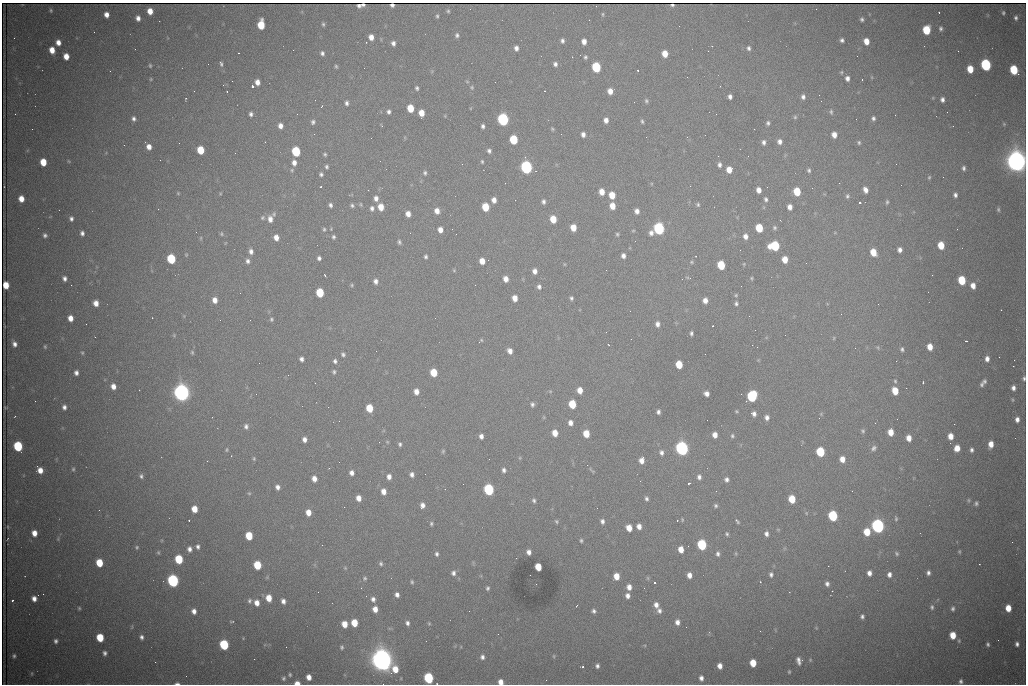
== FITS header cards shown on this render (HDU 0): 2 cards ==
NAXIS1  =                 1024 /fastest changing axis
NAXIS2  =                  682 /next to fastest changing axis

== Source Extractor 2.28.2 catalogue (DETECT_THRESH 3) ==
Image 1024 x 682 px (HDU 0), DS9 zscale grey, 1 PNG px = 1 image px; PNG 1028 x 686 px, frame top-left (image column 1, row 682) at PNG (2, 3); no overlay
Background 2420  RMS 30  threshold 90.3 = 3 sigma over >= 5 px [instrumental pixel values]
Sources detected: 478; all 478 listed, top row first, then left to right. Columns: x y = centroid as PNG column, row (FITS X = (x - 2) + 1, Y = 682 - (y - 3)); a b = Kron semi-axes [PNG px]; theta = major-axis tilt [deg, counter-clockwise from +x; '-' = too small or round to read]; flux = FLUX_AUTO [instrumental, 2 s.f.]
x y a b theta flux
363 4 3 3 - 3.3e+03
359 5 4 4 - 3.8e+03
392 5 4 4 - 5.0e+03
672 5 4 2 - 2.2e+03
816 9 2 2 - 9.1e+02
51 10 5 4 - 2.7e+03
150 11 5 5 - 2.4e+04
448 11 4 3 - 2.9e+03
939 12 2 2 - 1.2e+03
1003 13 4 4 - 3.1e+03
603 14 6 3 -83 2.3e+03
106 15 5 4 - 1.3e+04
437 16 4 3 - 3.0e+03
138 18 5 4 - 9.9e+03
1016 18 6 5 - 5.2e+03
862 19 4 3 - 4.3e+03
323 24 5 3 - 3.3e+03
261 25 7 5 89 6.8e+04
941 28 4 3 - 4.2e+03
926 30 6 5 - 7.9e+04
94 32 2 2 - 1.2e+03
457 35 6 5 - 5.0e+03
371 37 5 4 - 1.7e+04
14 38 2 2 - 1.5e+03
842 40 4 4 - 5.3e+03
562 41 5 4 - 5.7e+03
866 41 6 5 - 2.2e+04
58 42 5 4 - 1.5e+04
366 42 3 3 - 1.8e+03
584 42 5 4 - 1.4e+04
393 43 5 4 - 7.1e+03
712 46 3 2 - 1.8e+03
516 48 5 4 - 8.3e+03
748 48 6 5 - 5.1e+03
52 50 6 5 - 2.3e+04
322 53 5 5 - 5.5e+03
665 54 6 5 - 2.8e+04
66 56 6 5 - 2.2e+04
857 56 2 2 - 1.9e+03
585 57 5 4 - 3.8e+03
208 64 2 2 - 2.8e+03
221 64 8 4 -79 4.8e+03
555 64 5 5 - 6.4e+03
986 65 6 5 - 3.0e+05
150 66 5 4 - 2.9e+03
336 66 4 3 - 2.9e+03
596 67 6 5 - 1.6e+05
970 69 6 5 - 3.9e+04
637 70 3 2 - 2.3e+03
1014 70 6 5 - 9.8e+04
110 71 2 2 - 8.3e+02
841 72 5 4 - 2.8e+03
1018 74 3 2 - 1.5e+04
687 77 2 2 - 1.1e+03
847 78 6 5 - 8.6e+03
151 79 4 4 - 2.1e+03
862 79 3 2 - 3.9e+03
257 82 5 5 - 1.3e+04
495 82 2 2 - 7.2e+02
252 86 3 3 - 1.0e+05
472 87 6 5 - 3.4e+03
417 88 5 4 - 4.2e+03
545 91 2 2 - 1.3e+03
610 91 6 5 - 1.7e+04
227 92 2 2 - 1.5e+03
730 97 5 4 - 7.4e+03
803 97 6 5 - 7.1e+03
186 99 4 2 - 1.6e+03
942 99 5 4 - 7.5e+03
315 100 2 2 - 1.0e+03
646 101 6 5 - 3.9e+03
634 102 2 2 - 8.7e+02
347 103 6 5 - 5.9e+03
321 106 3 2 - 2.2e+03
410 108 6 5 - 4.8e+04
389 112 5 5 - 5.8e+03
831 112 7 5 -82 4.4e+03
947 112 2 2 - 3.2e+03
421 113 6 5 - 2.5e+04
15 114 2 2 - 1.1e+03
251 114 5 4 - 6.1e+03
297 114 2 2 - 2.5e+03
716 114 2 2 - 8.9e+02
445 116 5 3 - 1.6e+03
795 117 6 5 - 3.4e+03
873 118 5 4 - 5.1e+03
134 119 6 5 - 6.4e+03
503 119 6 5 - 4.3e+05
606 120 5 5 - 1.2e+04
642 121 5 3 - 3.4e+03
313 122 6 5 - 5.3e+03
768 123 5 4 - 4.4e+03
1004 124 5 5 - 2.3e+03
280 126 5 5 - 1.2e+04
382 126 3 2 - 2.5e+03
483 126 5 3 - 5.4e+03
953 126 2 2 - 9.3e+02
552 129 5 4 - 2.7e+03
583 134 5 4 - 8.5e+03
834 135 5 5 - 1.6e+04
514 140 6 5 - 9.8e+04
764 142 5 4 - 6.2e+03
779 142 5 5 - 9.0e+03
859 142 5 5 - 3.2e+03
179 143 2 2 - 3.9e+03
124 145 3 2 - 2.0e+03
149 147 5 5 - 1.5e+04
200 150 6 5 - 6.0e+04
296 151 6 5 - 1.3e+05
489 151 5 5 - 5.4e+03
235 153 2 2 - 1.4e+03
325 154 4 4 - 3.3e+03
69 161 5 4 - 2.1e+03
482 161 4 3 - 2.7e+03
1016 161 9 8 - 2.4e+06
43 162 6 5 - 4.1e+04
294 163 6 5 - 1.1e+04
896 164 2 2 - 1.2e+03
719 165 6 5 - 6.6e+03
326 167 4 4 - 3.9e+03
526 167 6 6 - 5.4e+05
964 168 5 4 - 5.0e+03
292 170 6 4 -89 2.9e+03
729 170 5 5 - 2.5e+04
809 170 5 4 - 3.8e+03
536 171 4 2 - 1.1e+03
425 173 6 5 - 4.6e+03
321 174 5 4 - 4.5e+03
929 177 5 4 - 2.8e+03
901 185 2 2 - 1.4e+03
320 187 3 2 - 1.8e+03
812 188 3 2 - 3.0e+03
368 190 2 2 - 8.4e+03
759 190 5 4 - 1.4e+04
865 190 6 4 -66 1.2e+04
797 191 6 5 - 6.0e+04
602 192 6 5 - 2.0e+04
178 193 4 4 - 2.2e+03
220 194 5 3 - 1.8e+03
612 195 6 5 - 3.5e+04
955 195 5 4 - 6.0e+03
847 196 6 5 - 3.9e+03
376 198 7 6 - 1.0e+04
21 199 6 5 - 2.2e+04
766 199 6 4 -76 5.0e+03
494 200 5 5 - 1.3e+04
515 200 2 2 - 1.0e+03
543 202 5 4 - 5.8e+03
887 202 6 4 88 3.4e+03
860 203 3 2 - 2.5e+03
360 204 6 5 - 2.9e+03
330 205 5 4 - 5.4e+03
352 205 5 5 - 4.5e+03
698 205 6 5 - 3.7e+03
612 206 6 5 - 2.5e+04
381 207 6 5 - 2.7e+04
485 207 6 5 - 6.1e+04
790 207 5 4 - 1.3e+04
372 208 7 6 - 7.0e+03
998 209 6 4 -89 3.4e+03
437 211 6 5 - 1.5e+04
637 211 5 4 - 1.0e+04
274 214 7 5 67 3.7e+03
408 214 5 5 - 1.5e+04
71 218 5 4 - 5.7e+03
263 218 7 6 - 4.4e+03
270 219 8 5 -85 1.3e+04
553 219 6 5 - 3.8e+04
780 220 3 2 - 2.5e+03
573 227 6 5 - 2.8e+04
759 228 6 5 - 6.8e+04
774 228 6 5 - 4.0e+03
324 229 6 4 89 3.5e+03
659 229 7 6 - 3.7e+05
440 230 5 5 - 1.5e+04
633 231 5 3 - 2.1e+03
82 233 5 4 - 6.6e+03
221 234 6 5 - 3.1e+03
617 234 4 4 - 3.1e+03
45 235 5 4 - 5.2e+03
745 236 7 6 - 1.2e+04
276 237 6 5 - 1.5e+04
333 237 5 4 - 4.2e+03
201 238 6 4 89 2.3e+03
399 242 6 4 -73 4.2e+03
941 245 6 5 - 4.7e+04
775 246 7 6 - 1.3e+05
740 250 2 2 - 1.1e+03
900 250 5 4 - 9.0e+03
251 251 7 5 -81 8.8e+03
873 252 6 5 - 3.6e+04
186 255 6 5 - 2.5e+03
623 256 5 4 - 8.4e+03
426 257 4 3 - 4.1e+03
319 258 4 4 - 5.8e+03
171 259 6 5 - 1.3e+05
785 259 6 5 - 2.7e+04
488 260 2 2 - 2.1e+03
248 261 6 5 - 7.1e+03
482 261 5 5 - 2.1e+04
691 262 5 4 - 2.8e+03
806 263 2 2 - 1.2e+03
564 264 5 3 - 1.8e+03
744 264 4 4 - 2.1e+03
721 265 6 5 - 8.0e+04
454 270 5 4 - 2.1e+03
606 270 2 2 - 1.2e+03
535 271 6 5 - 1.1e+04
325 275 3 2 - 1.7e+03
932 275 2 2 - 1.3e+03
65 278 5 4 - 7.2e+03
688 278 7 2 -15 2.1e+03
752 278 5 4 - 2.6e+03
506 279 5 4 - 1.5e+04
962 280 6 5 - 8.2e+04
376 281 6 5 - 8.5e+03
6 285 6 5 - 3.4e+04
71 285 2 2 - 7.0e+03
352 285 5 4 - 2.7e+03
973 286 6 5 - 1.6e+04
539 287 6 5 - 6.2e+03
320 293 6 5 - 8.8e+04
736 295 5 5 - 3.1e+03
515 298 6 5 - 1.9e+04
571 298 5 4 - 4.2e+03
215 300 6 5 - 1.5e+04
705 300 6 5 - 1.4e+04
96 303 5 5 - 1.6e+04
736 303 6 5 - 4.6e+03
878 304 2 2 - 1.3e+03
841 314 2 2 - 2.5e+03
70 318 5 5 - 1.7e+04
152 318 2 2 - 1.1e+03
271 319 5 5 - 3.4e+03
657 324 6 5 - 9.2e+03
713 326 3 2 - 2.3e+03
755 330 2 2 - 1.3e+03
691 333 4 3 - 4.5e+03
174 335 5 5 - 2.2e+03
95 337 2 2 - 1.1e+03
834 338 6 4 89 2.2e+03
481 340 7 4 43 2.8e+03
966 341 3 2 - 3.3e+03
14 344 6 5 - 9.2e+03
752 345 2 2 - 4.2e+03
45 347 4 3 - 2.6e+03
930 347 6 5 - 2.3e+04
878 348 6 4 -78 2.5e+03
902 349 6 5 - 4.3e+03
510 351 6 5 - 1.2e+04
192 352 6 4 -75 2.9e+03
82 353 5 4 - 2.7e+03
343 354 5 4 - 4.6e+03
301 359 4 4 - 7.2e+03
987 359 6 5 - 1.1e+04
758 360 4 4 - 1.9e+03
1014 360 2 2 - 2.5e+03
335 361 5 5 - 5.3e+03
259 363 3 2 - 1.6e+03
679 364 6 5 - 4.9e+04
1013 366 2 2 - 1.9e+04
334 372 6 5 - 3.9e+03
434 372 6 5 - 5.6e+04
76 373 5 4 - 7.9e+03
288 375 3 3 - 1.8e+03
1024 378 7 5 -86 4.7e+03
895 381 5 4 - 3.0e+03
984 381 5 4 - 4.3e+03
315 383 3 2 - 1.4e+03
923 383 3 2 - 3.3e+03
982 384 7 5 76 4.9e+03
113 386 6 5 - 1.5e+04
1013 388 6 5 - 9.2e+03
580 390 6 5 - 2.2e+04
416 391 5 5 - 1.6e+04
550 391 5 3 - 2.2e+03
895 391 6 5 - 3.9e+04
181 393 8 7 - 1.5e+06
256 394 2 2 - 1.7e+03
706 394 5 5 - 1.0e+04
752 396 7 6 - 2.2e+05
1012 400 6 4 -72 2.7e+03
35 401 3 2 - 1.6e+03
532 404 6 5 - 5.2e+03
572 404 6 5 - 6.6e+04
64 407 5 4 - 7.4e+03
369 408 6 5 - 5.3e+04
736 411 4 3 - 2.3e+03
658 412 5 4 - 5.8e+03
754 414 6 5 - 8.2e+03
821 414 5 5 - 2.6e+03
767 417 6 5 - 8.6e+03
897 419 2 2 - 9.8e+02
1017 419 6 5 - 1.0e+04
339 421 2 2 - 1.3e+03
570 423 6 5 - 1.1e+04
875 423 2 2 - 1.8e+03
954 424 2 2 - 9.5e+03
246 426 7 6 - 6.6e+03
863 431 6 5 - 3.6e+03
891 432 6 5 - 2.6e+04
555 433 6 5 - 2.6e+04
586 434 6 5 - 4.0e+04
715 435 5 4 - 1.5e+04
481 436 5 4 - 9.3e+03
732 436 6 5 - 3.9e+03
950 436 6 5 - 2.1e+04
909 438 6 4 -85 1.9e+04
304 439 5 4 - 9.7e+03
387 442 5 4 - 2.2e+03
400 444 5 4 - 4.2e+03
991 444 6 4 86 2.1e+04
18 446 6 5 - 1.6e+05
682 448 7 6 - 8.2e+05
874 448 8 6 39 6.2e+03
957 448 6 5 - 2.3e+04
227 450 6 5 - 2.7e+03
972 450 5 4 - 5.3e+03
443 451 5 4 - 3.0e+03
661 452 7 5 -68 7.6e+03
820 452 6 5 - 1.2e+05
254 459 5 4 - 2.8e+03
842 459 6 5 - 1.9e+04
641 460 6 5 - 1.6e+04
587 465 2 2 - 5.4e+03
73 469 5 4 - 3.2e+03
40 470 6 5 - 1.8e+04
504 470 6 5 - 6.4e+03
592 470 9 3 -42 3.1e+03
352 473 6 5 - 9.8e+03
412 474 5 4 - 7.5e+03
141 476 6 5 - 5.1e+03
389 477 6 5 - 1.1e+04
699 477 6 5 - 7.5e+03
314 479 6 5 - 1.4e+04
726 479 5 5 - 6.9e+03
689 483 3 2 - 3.9e+03
463 484 2 2 - 1.1e+03
277 487 6 5 - 9.0e+03
489 489 6 5 - 2.4e+05
383 491 6 5 - 1.5e+04
716 491 3 2 - 2.3e+03
852 491 3 2 - 1.7e+03
249 493 5 5 - 2.7e+03
359 498 5 5 - 1.6e+04
646 499 6 4 -81 5.0e+03
792 499 6 5 - 5.0e+04
534 500 6 5 - 4.6e+03
968 500 5 4 - 2.6e+03
976 503 5 4 - 4.0e+03
422 505 6 5 - 1.1e+04
716 505 4 4 - 3.8e+03
344 507 2 2 - 4.1e+03
194 509 6 5 - 2.8e+04
99 510 2 2 - 1.1e+03
308 512 6 5 - 2.1e+04
833 516 6 5 - 1.8e+05
896 519 8 5 -78 4.2e+03
189 520 3 2 - 3.3e+03
682 520 5 3 - 2.2e+03
556 521 5 5 - 3.2e+03
602 521 6 5 - 6.6e+03
737 521 7 3 -49 3.3e+03
431 523 5 4 - 3.3e+03
639 526 5 4 - 1.3e+04
878 526 7 6 - 7.9e+05
8 527 4 3 - 1.4e+03
629 528 6 5 - 2.5e+04
778 529 6 4 -1 1.9e+03
867 532 7 6 - 4.4e+04
34 533 5 5 - 1.8e+04
727 534 5 4 - 3.3e+03
766 534 5 4 - 7.2e+03
249 536 6 5 - 5.8e+04
581 540 4 3 - 3.2e+03
1012 542 2 2 - 8.2e+02
702 545 6 5 - 1.9e+05
137 547 5 5 - 3.0e+03
198 547 6 5 - 6.0e+03
189 549 6 6 - 9.4e+03
681 549 6 5 - 2.3e+04
158 552 6 4 -89 2.9e+03
529 552 5 4 - 9.7e+03
959 552 4 3 - 2.4e+03
736 553 6 3 -90 2.3e+03
437 554 5 5 - 5.0e+03
718 554 6 5 - 5.8e+03
897 554 8 6 -48 5.0e+03
179 559 6 5 - 9.5e+04
99 563 6 5 - 5.3e+04
381 564 5 4 - 4.0e+03
257 565 6 5 - 7.4e+04
538 567 6 5 - 4.5e+04
345 568 6 4 -45 2.1e+03
453 573 7 6 - 7.3e+03
869 573 6 5 - 1.2e+04
928 573 5 4 - 6.5e+03
771 574 6 4 -84 5.2e+03
889 574 7 6 - 1.0e+04
689 575 5 4 - 1.3e+04
616 576 6 5 - 2.7e+04
365 578 6 5 - 3.6e+03
648 578 6 4 -89 2.4e+03
173 581 6 6 - 4.8e+05
412 582 5 4 - 3.2e+03
654 583 3 3 - 1.0e+05
536 584 2 2 - 1.1e+03
827 584 5 5 - 7.0e+03
629 587 5 4 - 1.4e+04
488 588 5 4 - 4.0e+03
644 588 2 2 - 1.1e+03
43 594 2 2 - 9.8e+03
397 595 5 4 - 8.3e+03
366 596 2 2 - 9.2e+02
627 596 5 5 - 9.5e+03
269 598 6 5 - 3.0e+04
34 599 5 5 - 1.2e+04
373 599 6 5 - 8.0e+03
12 601 3 2 - 2.6e+03
249 601 7 6 - 5.7e+03
283 601 6 5 - 9.4e+03
257 603 7 5 -77 1.6e+04
656 605 7 6 - 1.1e+04
576 606 3 2 - 1.4e+03
932 607 7 6 - 5.6e+03
79 608 4 3 - 2.7e+03
1008 608 6 5 - 3.1e+04
375 609 5 5 - 1.7e+04
953 609 7 5 88 5.3e+03
194 611 6 6 - 1.1e+04
594 611 5 5 - 5.3e+03
659 611 6 6 - 7.2e+03
862 616 6 5 - 5.5e+03
232 621 6 3 0 2.4e+03
677 622 6 5 - 1.1e+04
354 623 6 5 - 4.0e+04
407 623 6 5 - 6.8e+03
429 623 5 4 - 2.6e+03
344 624 6 5 - 2.5e+04
686 627 2 2 - 8.5e+02
816 628 4 4 - 1.9e+03
953 635 6 5 - 3.7e+04
100 637 6 5 - 6.2e+04
141 637 6 5 - 6.5e+03
243 638 4 4 - 1.8e+03
998 640 2 2 - 1.3e+03
56 641 4 4 - 5.3e+03
959 641 6 5 - 3.3e+03
988 644 4 3 - 3.9e+03
1017 644 5 4 - 6.7e+03
224 645 6 5 - 1.6e+05
342 647 4 4 - 3.5e+03
105 653 4 4 - 6.0e+03
14 656 4 4 - 3.8e+03
554 656 5 3 - 2.2e+03
482 657 7 6 - 7.4e+03
254 659 2 2 - 5.6e+03
382 660 10 9 - 2.8e+06
810 660 5 4 - 2.2e+03
799 661 10 6 -75 1.0e+04
155 662 2 2 - 9.8e+02
753 663 6 5 - 4.0e+04
597 666 5 4 - 5.4e+03
720 666 5 4 - 1.4e+04
583 667 3 2 - 4.2e+03
395 669 8 6 79 3.0e+04
789 672 4 3 - 2.5e+03
32 673 7 3 90 2.1e+03
290 675 5 5 - 3.3e+03
309 677 5 5 - 1.5e+04
284 678 6 6 - 4.7e+03
429 678 6 5 - 1.8e+05
701 678 6 5 - 8.9e+03
961 681 5 4 - 5.3e+03
501 682 5 5 - 1.5e+04
177 683 5 3 - 5.0e+03
297 683 6 4 -1 1.3e+04
437 684 2 2 - 1.4e+03
At the frame edge (FLAGS 8, measured only in part): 7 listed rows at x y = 392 5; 1016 161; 1024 378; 501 682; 177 683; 297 683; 437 684

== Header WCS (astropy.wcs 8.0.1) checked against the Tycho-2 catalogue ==
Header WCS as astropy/WCSLIB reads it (CRVAL/CRPIX/CD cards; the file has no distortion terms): RA---TAN/DEC--TAN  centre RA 06:56:08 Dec +31:26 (104.04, +31.43 deg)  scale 1.44 arcsec/px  FOV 24.5' x 16.3'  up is -93 deg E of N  parity flipped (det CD > 0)
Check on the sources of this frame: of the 60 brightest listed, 8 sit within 2.2 arcsec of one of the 16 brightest Tycho-2 stars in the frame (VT <= 13.07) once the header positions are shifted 0.79 arcsec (0.47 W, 0.63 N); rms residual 1.31 arcsec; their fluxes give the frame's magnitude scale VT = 25.41 - 2.5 log10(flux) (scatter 0.35 mag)
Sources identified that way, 8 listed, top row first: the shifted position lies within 2.2 arcsec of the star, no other Tycho-2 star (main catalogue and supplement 1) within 4.4 arcsec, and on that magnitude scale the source's flux lands within +1.5 / -3 mag of the star's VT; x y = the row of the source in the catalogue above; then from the Tycho-2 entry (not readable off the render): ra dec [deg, ICRS J2000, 3 dp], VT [Tycho-2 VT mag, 2 dp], TYC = Tycho-2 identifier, HIP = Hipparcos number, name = IAU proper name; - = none
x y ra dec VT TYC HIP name
596 67 103.904 +31.460 12.65 2437-721-1 - -
526 167 103.952 +31.434 11.53 2437-424-1 - -
659 229 103.978 +31.488 11.51 2437-421-1 - -
775 246 103.984 +31.534 11.82 2437-428-1 - -
752 396 104.055 +31.528 12.03 2437-1294-1 - -
682 448 104.081 +31.501 10.83 2437-37-1 - -
382 660 104.185 +31.385 8.52 2437-370-1 33393 -
429 678 104.192 +31.404 11.68 2437-91-1 - -